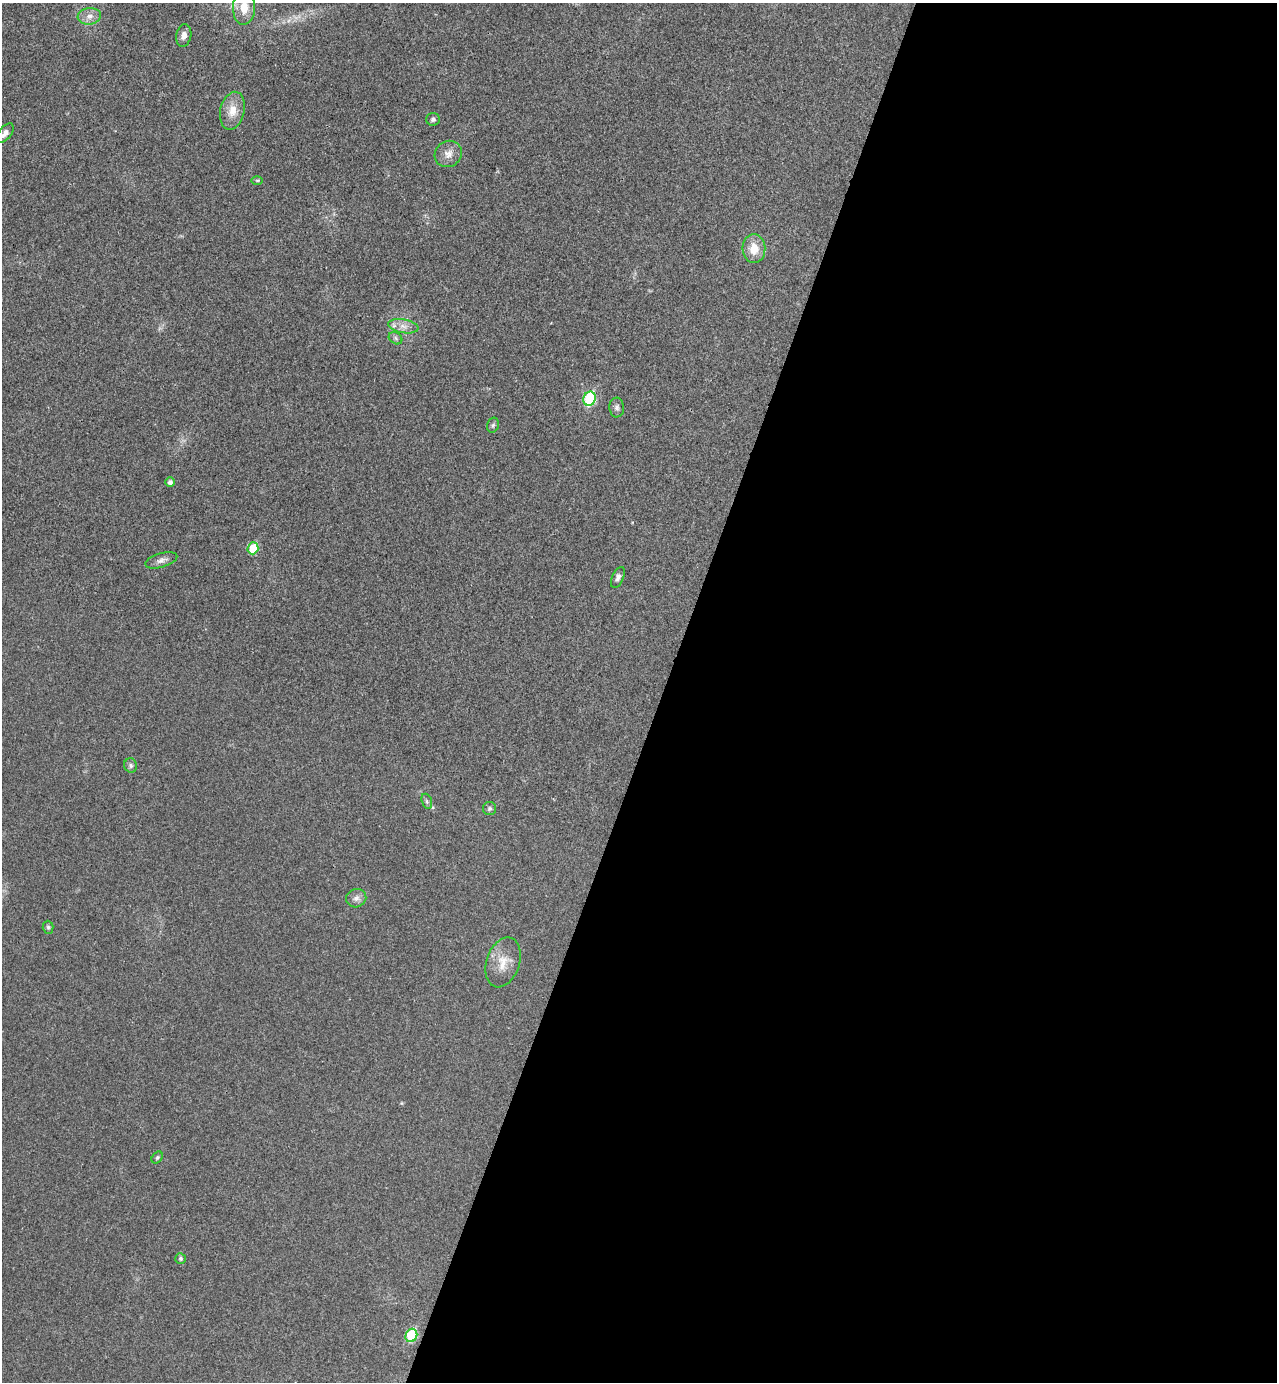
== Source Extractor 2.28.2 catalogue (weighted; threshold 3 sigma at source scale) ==
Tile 12 of 4 x 4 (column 4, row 3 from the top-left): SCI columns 4018-5292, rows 1410-2789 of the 5616 x 5577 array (HDU 1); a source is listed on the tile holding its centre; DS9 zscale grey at full resolution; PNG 1279 x 1384 px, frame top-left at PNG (2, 3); each listed source drawn as its Kron ellipse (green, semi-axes under 4 px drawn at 4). Shown black and unused: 48% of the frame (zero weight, under 3 of 4 exposures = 6% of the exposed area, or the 3 px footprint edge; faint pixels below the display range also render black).
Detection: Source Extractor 2.28.2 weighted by HDU 2 'WHT'; one run over the whole footprint, this tile lists its part. Background 0.0456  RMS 0.0051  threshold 0.0229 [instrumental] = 3 sigma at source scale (4.5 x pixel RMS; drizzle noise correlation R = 1.50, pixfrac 1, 0.05/0.05 arcsec/px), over >= 5 px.
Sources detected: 27; all 27 listed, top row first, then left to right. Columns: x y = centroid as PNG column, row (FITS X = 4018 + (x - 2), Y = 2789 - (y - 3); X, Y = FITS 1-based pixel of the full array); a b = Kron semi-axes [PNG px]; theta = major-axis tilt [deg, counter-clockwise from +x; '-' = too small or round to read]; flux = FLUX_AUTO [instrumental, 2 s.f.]
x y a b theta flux
244 7 17 11 88 9.3
89 16 12 8 6 3.4
184 35 11 7 79 3
232 111 19 12 77 7
433 119 6 6 - 1.2
5 133 12 6 49 2.8
448 154 14 12 34 4.3
257 180 6 3 0 0.58
754 249 14 11 -87 8.4
403 326 15 6 -9 3.9
396 338 7 5 -38 1.2
590 399 7 6 - 40
617 408 10 7 -90 1.7
493 425 7 5 75 1
170 482 5 4 - 1.7
253 548 6 5 - 15
161 560 16 7 17 2.5
618 577 11 5 65 2
131 765 7 6 - 1.4
427 801 8 5 -71 1
490 808 6 6 - 1.2
356 898 10 9 - 2.5
48 927 6 5 - 0.92
503 962 26 16 72 9.3
157 1157 7 4 49 0.87
180 1258 5 5 - 0.92
411 1335 7 5 67 30
Isophote crosses this tile's border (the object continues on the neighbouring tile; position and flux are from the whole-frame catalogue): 2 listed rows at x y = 244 7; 5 133